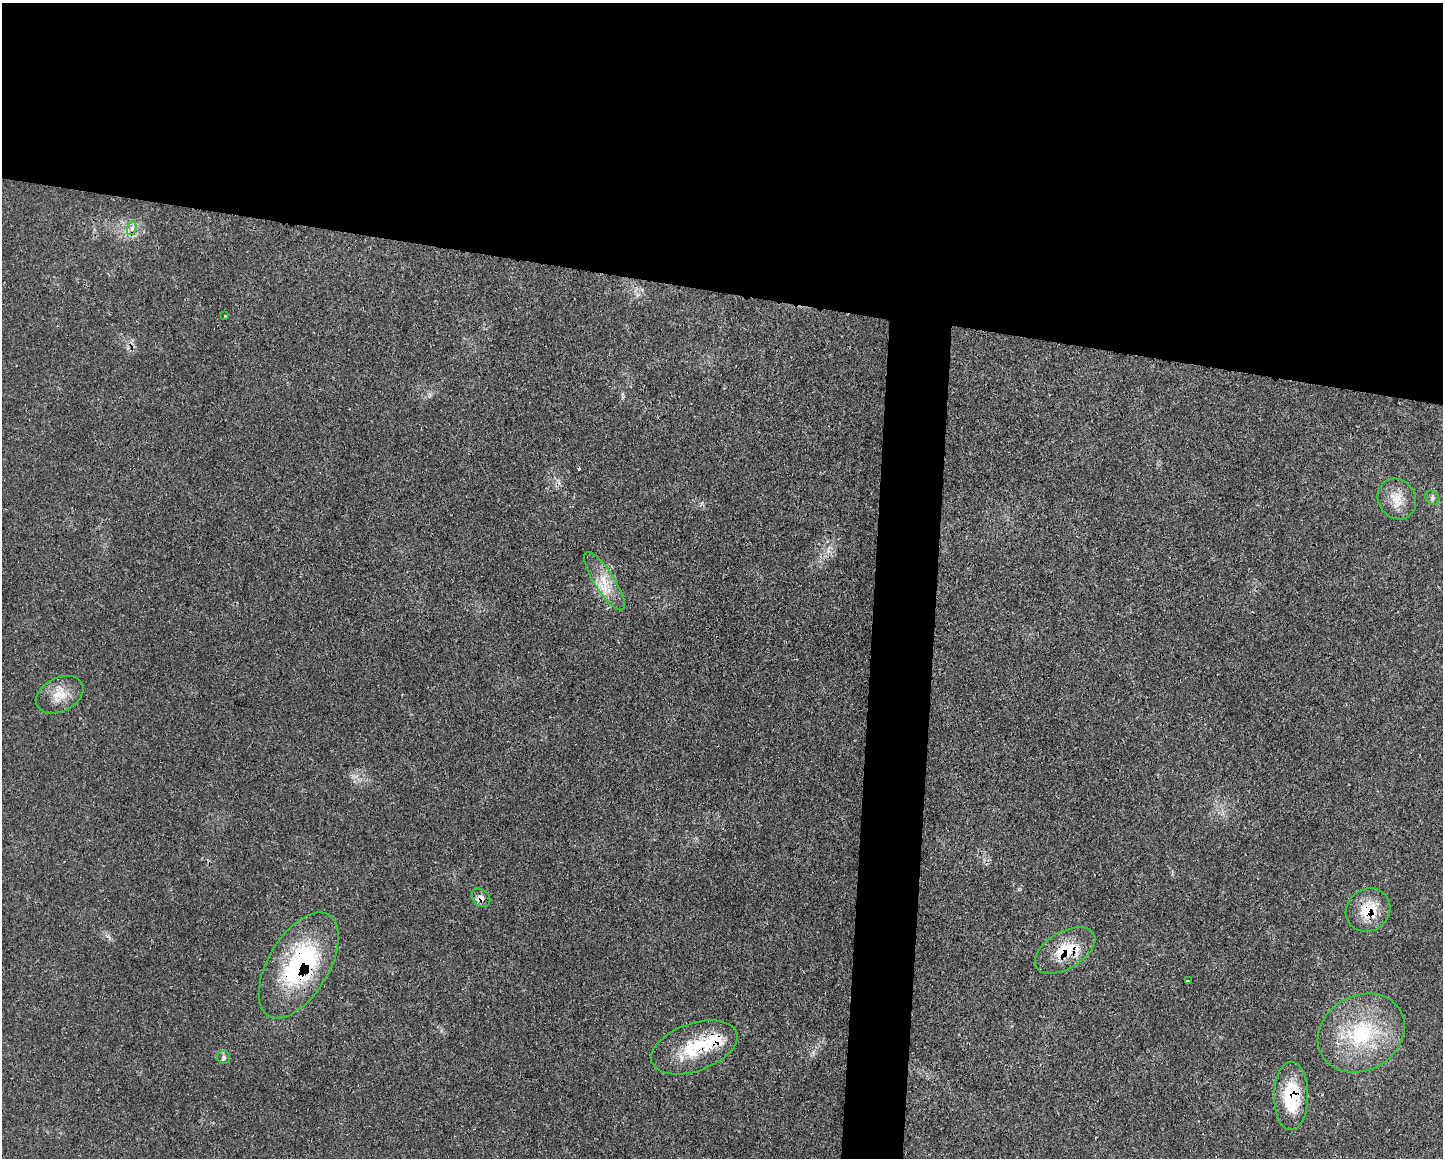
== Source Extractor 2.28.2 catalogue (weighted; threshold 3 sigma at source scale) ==
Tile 2 of 3 x 4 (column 2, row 1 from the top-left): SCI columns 1561-3001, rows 3482-4637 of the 4676 x 4644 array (HDU 1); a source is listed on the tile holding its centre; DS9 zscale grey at full resolution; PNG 1445 x 1160 px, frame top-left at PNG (2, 3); each listed source drawn as its Kron ellipse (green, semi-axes under 4 px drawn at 4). Shown black and unused: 28% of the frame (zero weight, under 3 of 4 exposures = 1% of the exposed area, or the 3 px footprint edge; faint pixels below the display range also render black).
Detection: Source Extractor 2.28.2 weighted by HDU 2 'WHT'; one run over the whole footprint, this tile lists its part. Background 0.0211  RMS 0.0023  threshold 0.0104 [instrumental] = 3 sigma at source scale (4.5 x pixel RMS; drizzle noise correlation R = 1.50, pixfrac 1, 0.05/0.05 arcsec/px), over >= 5 px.
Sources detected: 20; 1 cosmic-ray / hot-pixel residue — neither listed nor drawn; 4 inside a brighter listed object's ellipse — not listed separately; the other 15 listed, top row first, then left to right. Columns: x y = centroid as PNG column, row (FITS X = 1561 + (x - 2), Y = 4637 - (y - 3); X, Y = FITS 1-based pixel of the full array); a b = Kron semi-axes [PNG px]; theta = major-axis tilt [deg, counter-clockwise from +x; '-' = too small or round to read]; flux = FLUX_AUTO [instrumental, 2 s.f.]
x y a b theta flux
132 228 7 4 72 0.69
225 316 2 2 - 0.19
1432 498 8 6 -48 0.64
1397 499 21 18 -57 4.2
604 581 34 10 -57 4.8
60 695 25 16 26 4.5
481 898 10 8 -43 1.2
1368 910 23 21 36 7
1065 950 33 18 31 8.1
299 965 59 30 59 32
1188 981 3 2 - 0.28
1361 1033 45 37 30 22
694 1047 45 24 19 13
224 1057 6 6 - 0.56
1291 1096 34 17 90 12
Overlapping masked pixels (flux is a lower limit): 6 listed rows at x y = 481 898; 1368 910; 1065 950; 299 965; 694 1047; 1291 1096